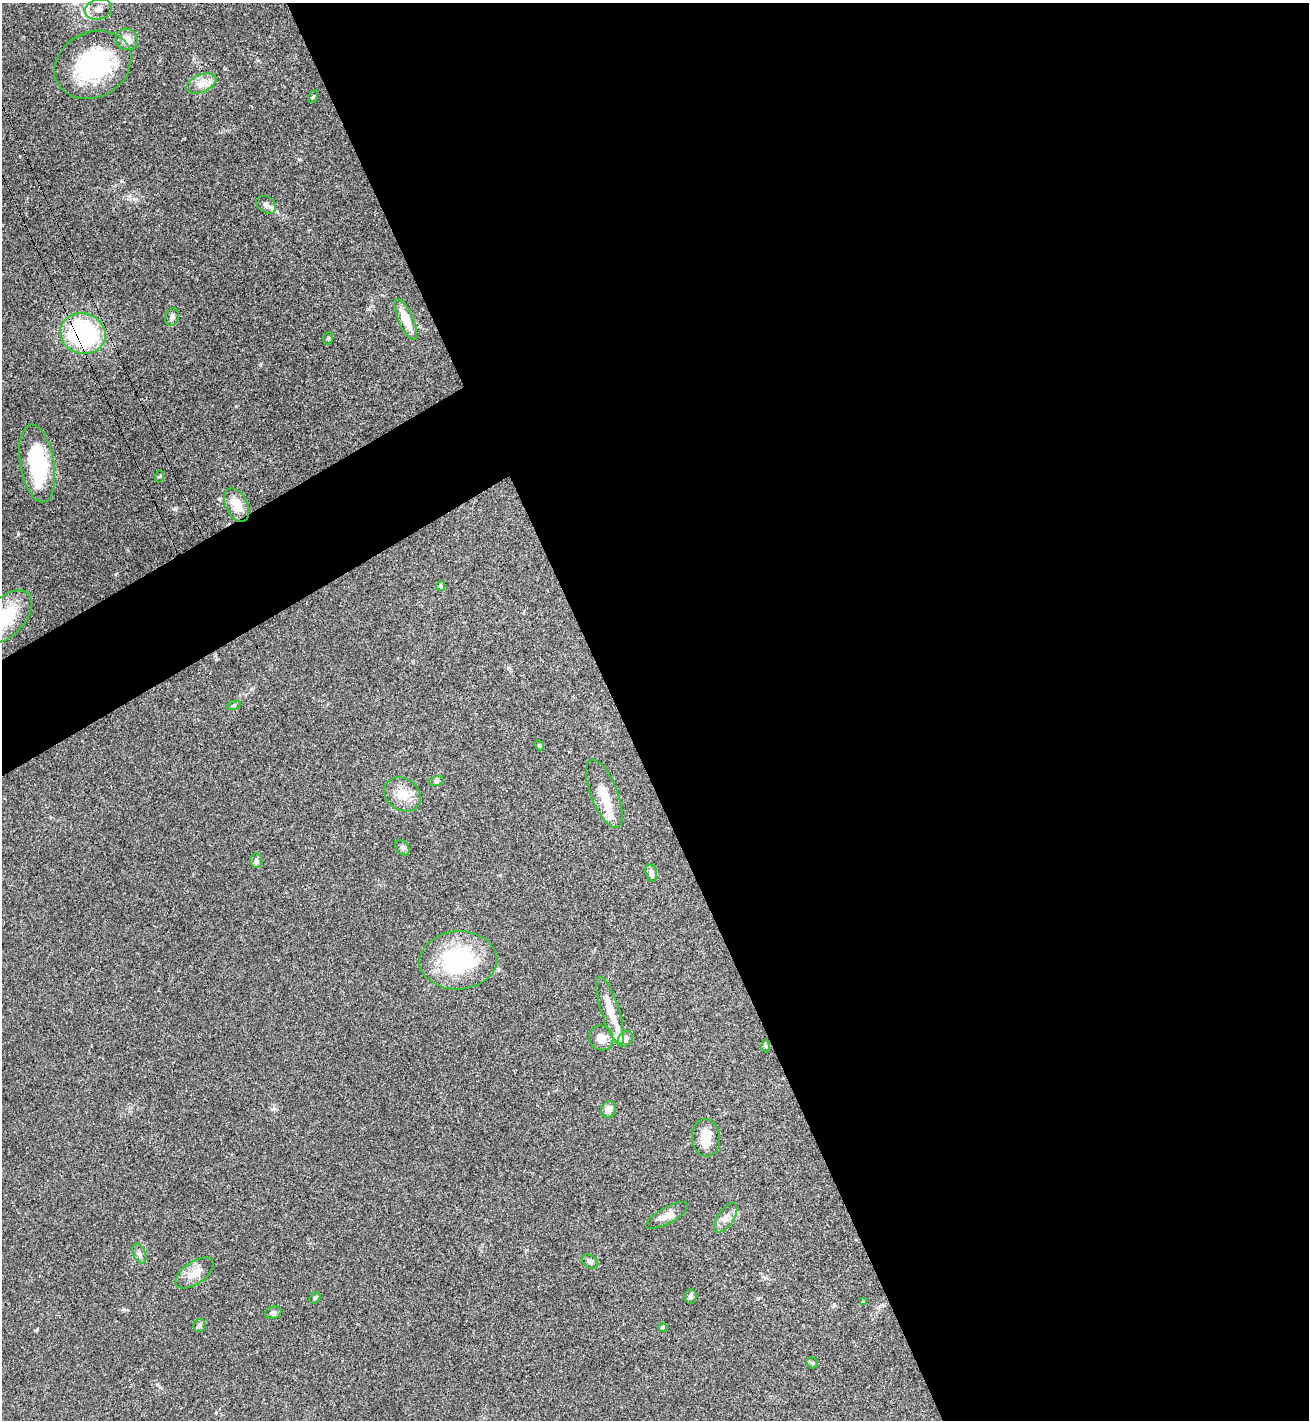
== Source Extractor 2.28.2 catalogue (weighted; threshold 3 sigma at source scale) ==
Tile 8 of 4 x 4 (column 4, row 2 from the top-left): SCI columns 4120-5426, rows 2887-4304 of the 5757 x 5771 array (HDU 1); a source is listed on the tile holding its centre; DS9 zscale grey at full resolution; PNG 1311 x 1422 px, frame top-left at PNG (2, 3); each listed source drawn as its Kron ellipse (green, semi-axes under 4 px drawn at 4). Shown black and unused: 56% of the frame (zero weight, under 3 of 4 exposures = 6% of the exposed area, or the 3 px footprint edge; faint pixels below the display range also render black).
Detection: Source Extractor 2.28.2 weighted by HDU 2 'WHT'; one run over the whole footprint, this tile lists its part. Background 0.0395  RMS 0.0054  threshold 0.0242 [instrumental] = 3 sigma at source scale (4.5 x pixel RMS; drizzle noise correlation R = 1.50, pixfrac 1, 0.05/0.05 arcsec/px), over >= 5 px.
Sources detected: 49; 2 inside a brighter object's white glare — neither listed nor drawn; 5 inside a brighter listed object's ellipse — not listed separately; the other 42 listed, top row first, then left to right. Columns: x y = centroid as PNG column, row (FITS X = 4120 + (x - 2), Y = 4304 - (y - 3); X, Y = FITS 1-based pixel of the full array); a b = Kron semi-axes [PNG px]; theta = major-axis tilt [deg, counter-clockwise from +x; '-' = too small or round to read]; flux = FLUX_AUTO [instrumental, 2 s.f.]
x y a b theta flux
98 9 13 10 13 4.1
127 39 11 10 - 5.5
93 65 40 32 27 58
201 83 16 8 23 4.8
313 97 7 4 61 0.87
266 205 11 7 -35 2.5
172 317 9 6 75 1.5
406 319 22 7 -66 10
83 334 23 20 -17 66
328 338 6 5 - 0.8
37 463 39 17 -80 48
160 476 6 3 71 0.51
237 505 18 10 -63 9.5
441 586 5 4 - 1.4
6 617 31 19 46 24
234 705 7 3 19 0.65
539 745 5 4 - 0.69
436 781 7 5 11 0.98
402 794 19 15 -34 9.7
604 794 36 13 -69 10
402 848 9 6 -49 1.4
256 861 7 6 - 1.7
651 873 9 5 -75 2.4
458 960 39 29 3 54
610 1011 36 9 -72 11
601 1038 12 12 - 5.4
625 1039 9 6 49 2
766 1046 6 4 -88 0.73
608 1109 8 7 - 3.4
706 1138 18 14 -82 8.6
667 1215 23 8 28 4.7
726 1218 17 8 57 4
139 1254 10 6 -66 1.9
590 1262 9 6 -35 1.4
194 1273 22 11 35 7
691 1296 7 6 - 1.4
315 1298 6 5 - 0.89
863 1302 4 3 - 0.51
273 1313 8 6 18 1.6
199 1326 7 6 - 1
663 1327 4 4 - 0.91
812 1363 6 5 - 0.86
Overlapping masked pixels (flux is a lower limit): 1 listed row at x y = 83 334
Isophote crosses this tile's border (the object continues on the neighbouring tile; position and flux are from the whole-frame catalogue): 1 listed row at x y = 6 617
Unlisted compact peaks at least as high as the median listed source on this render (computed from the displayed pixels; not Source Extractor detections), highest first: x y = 175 509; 18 534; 37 1329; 157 1384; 124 1309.